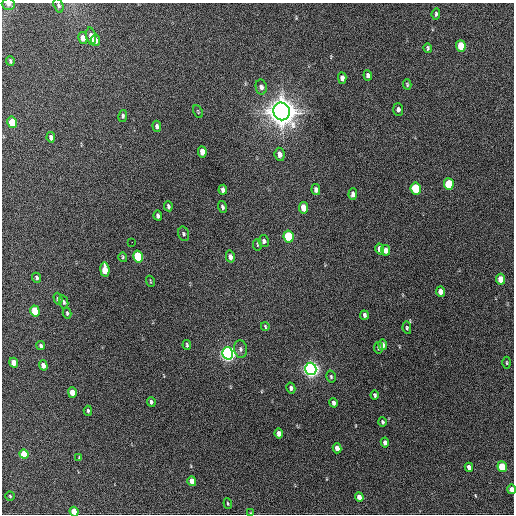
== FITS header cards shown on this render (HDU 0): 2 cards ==
NAXIS1  =                  512 / Axis length
NAXIS2  =                  512 / Axis length

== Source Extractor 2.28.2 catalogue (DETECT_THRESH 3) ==
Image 512 x 512 px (HDU 0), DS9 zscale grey, 1 PNG px = 1 image px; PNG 516 x 516 px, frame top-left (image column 1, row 512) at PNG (2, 3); each listed source drawn as its Kron ellipse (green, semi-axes under 4 px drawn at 4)
Background 233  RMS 15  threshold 44.6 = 3 sigma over >= 5 px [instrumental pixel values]
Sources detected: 85; all 85 listed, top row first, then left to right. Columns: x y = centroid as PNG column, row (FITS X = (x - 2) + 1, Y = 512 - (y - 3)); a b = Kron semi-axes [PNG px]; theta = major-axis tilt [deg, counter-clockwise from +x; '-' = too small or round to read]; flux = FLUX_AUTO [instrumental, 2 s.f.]
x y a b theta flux
8 4 7 6 - 3.0e+03
58 6 7 4 -73 2.2e+03
436 14 6 3 84 1.6e+03
91 36 9 5 -79 7.2e+03
83 38 6 4 -78 1.0e+04
95 40 6 4 -81 5.8e+03
461 46 6 5 - 2.8e+04
428 48 4 3 - 1.6e+03
10 61 5 3 - 1.7e+03
368 75 5 4 - 2.9e+03
342 78 6 4 -87 4.3e+03
407 84 5 3 - 1.2e+03
261 87 7 5 -79 3.1e+03
398 109 6 5 - 2.9e+03
282 111 9 8 - 1.8e+06
198 112 7 3 -65 9.4e+02
123 116 6 4 80 1.8e+03
12 122 6 4 -78 2.9e+04
157 126 5 4 - 2.2e+03
51 137 5 3 - 3.1e+03
202 152 6 4 -83 1.1e+04
280 154 6 5 - 6.1e+03
449 184 6 5 - 4.0e+04
416 188 6 5 - 5.6e+04
223 190 5 4 - 3.6e+03
316 190 5 4 - 3.5e+03
353 194 6 4 85 4.3e+03
168 206 5 3 - 1.8e+03
222 207 6 4 -73 2.1e+03
303 208 6 4 -80 1.4e+04
158 216 5 3 - 2.8e+03
184 234 7 5 -73 1.8e+03
289 236 6 5 - 5.4e+04
264 241 6 5 - 2.7e+03
132 242 2 2 - 1.5e+03
257 245 6 3 -81 9.8e+02
380 249 5 4 - 6.1e+03
386 250 5 4 - 6.2e+03
123 257 5 3 - 1.2e+03
138 257 6 5 - 6.2e+04
230 257 6 4 -76 4.4e+03
105 270 7 4 -83 1.9e+04
37 278 5 4 - 1.8e+03
500 279 5 4 - 1.2e+04
150 281 5 3 - 9.5e+02
440 292 5 4 - 7.6e+03
58 299 6 4 -74 1.8e+03
64 302 7 4 -78 1.5e+03
35 311 5 4 - 3.3e+04
67 313 5 3 - 1.4e+03
364 315 4 3 - 2.4e+03
265 326 4 2 - 1.2e+03
407 328 6 4 -81 1.6e+03
187 345 5 3 - 1.4e+03
383 345 5 4 - 3.6e+03
41 346 4 3 - 2.4e+03
379 348 6 4 80 1.7e+03
241 349 9 6 -82 3.1e+03
228 353 6 5 - 4.7e+05
14 363 5 4 - 1.0e+04
507 363 6 3 -90 9.8e+02
43 365 5 4 - 5.8e+03
311 369 6 5 - 5.4e+05
331 377 6 4 -75 1.6e+03
291 388 6 4 -78 2.8e+03
72 393 5 4 - 1.2e+04
375 395 4 3 - 1.7e+03
151 402 5 3 - 2.1e+03
333 403 5 3 - 3.0e+03
88 411 5 3 - 1.7e+03
382 422 4 3 - 1.6e+03
279 434 5 4 - 6.7e+03
385 443 5 4 - 4.4e+03
337 448 5 4 - 5.8e+03
24 454 5 4 - 2.5e+04
79 457 3 3 - 7.0e+02
469 467 4 4 - 4.4e+03
502 467 5 4 - 3.1e+04
192 481 5 4 - 1.0e+04
512 489 5 4 - 6.9e+03
10 496 5 4 - 1.2e+03
359 497 5 4 - 5.7e+03
228 503 5 4 - 1.2e+03
74 512 5 4 - 1.2e+04
251 513 4 3 - 7.9e+02
At the frame edge (FLAGS 8, measured only in part): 5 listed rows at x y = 8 4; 58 6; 512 489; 74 512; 251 513